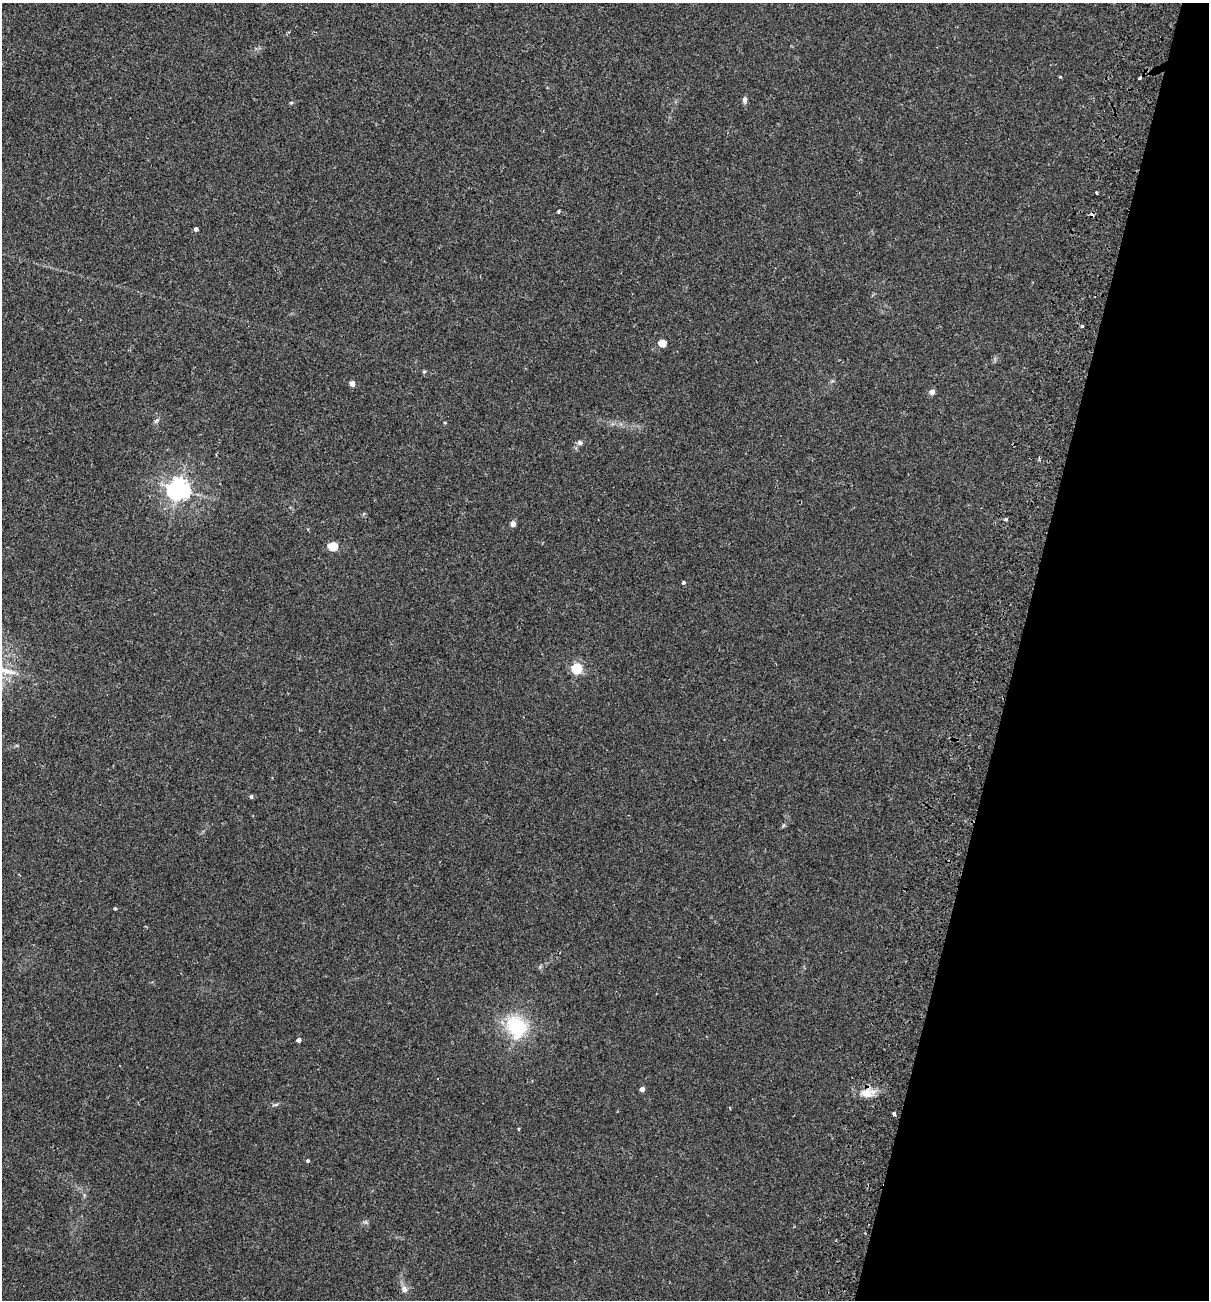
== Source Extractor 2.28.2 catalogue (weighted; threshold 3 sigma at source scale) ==
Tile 8 of 4 x 4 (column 4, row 2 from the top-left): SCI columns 3930-5136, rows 2614-3911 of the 5318 x 5231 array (HDU 1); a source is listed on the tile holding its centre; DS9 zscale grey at full resolution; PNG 1211 x 1302 px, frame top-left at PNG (2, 3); no overlay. Shown black and unused: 16% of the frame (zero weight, under 2 of 3 exposures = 3% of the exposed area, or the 3 px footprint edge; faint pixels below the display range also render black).
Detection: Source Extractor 2.28.2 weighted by HDU 2 'WHT'; one run over the whole footprint, this tile lists its part. Background 0.0243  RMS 0.0061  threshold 0.0275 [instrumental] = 3 sigma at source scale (4.5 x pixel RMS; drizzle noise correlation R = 1.50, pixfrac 1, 0.05/0.05 arcsec/px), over >= 5 px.
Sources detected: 29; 2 cosmic-ray / hot-pixel residue — not listed; the other 27 listed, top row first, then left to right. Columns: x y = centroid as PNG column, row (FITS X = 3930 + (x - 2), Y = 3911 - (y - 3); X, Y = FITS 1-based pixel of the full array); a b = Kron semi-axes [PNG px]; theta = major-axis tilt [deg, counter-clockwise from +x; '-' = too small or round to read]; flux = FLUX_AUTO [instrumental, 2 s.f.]
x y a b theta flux
745 100 9 5 88 1.7
1097 193 3 3 - 1.1
559 211 3 3 - 1.6
196 229 4 4 - 1.8
1082 326 3 3 - 1.9
662 343 5 5 - 14
424 371 5 4 - 0.73
352 383 4 4 - 4.4
932 392 5 4 - 4.1
157 420 8 5 44 1.2
445 423 4 3 - 0.48
580 443 7 6 - 1.7
179 489 7 7 - 410
1006 519 4 4 - 0.99
513 524 4 4 - 4.4
333 546 7 5 -13 24
683 582 4 3 - 1.8
577 668 5 5 - 57
251 796 5 4 - 1.1
115 908 3 2 - 0.8
516 1026 27 20 -61 35
299 1040 4 4 - 2.3
642 1089 4 4 - 2.6
867 1093 14 12 4 7.3
894 1114 4 3 - 1.9
307 1161 4 4 - 0.86
404 1289 9 7 -67 2.8
Overlapping masked pixels (flux is a lower limit): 1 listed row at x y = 867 1093